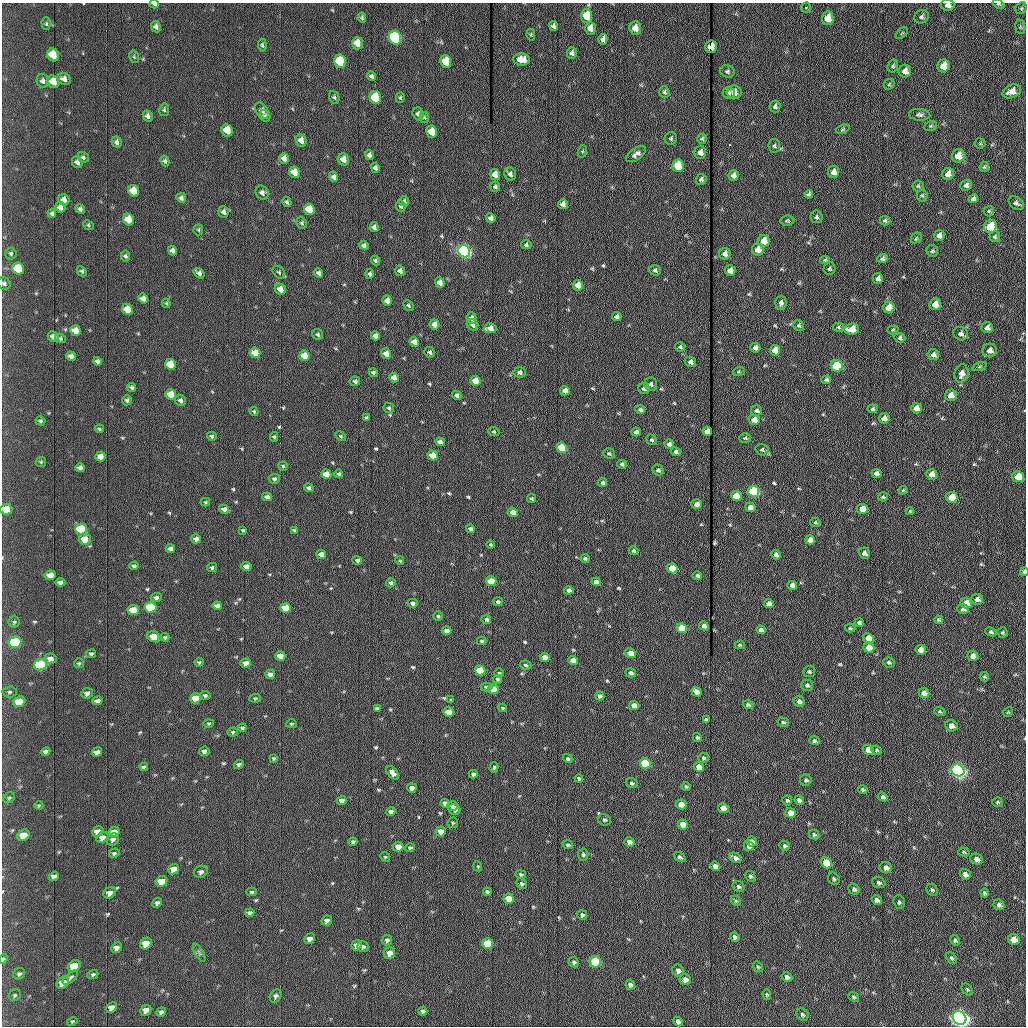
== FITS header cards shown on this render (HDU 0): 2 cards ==
NAXIS1  =                 1024 /fastest changing axis
NAXIS2  =                 1024 /next to fastest changing axis

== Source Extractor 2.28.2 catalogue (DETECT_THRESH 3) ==
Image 1024 x 1024 px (HDU 0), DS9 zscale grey, 1 PNG px = 1 image px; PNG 1028 x 1028 px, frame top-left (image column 1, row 1024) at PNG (2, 3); each listed source drawn as its Kron ellipse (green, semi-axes under 4 px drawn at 4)
Background 1180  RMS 14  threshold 42.1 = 3 sigma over >= 5 px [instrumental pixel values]
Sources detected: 566; of the 566, the 500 brightest by FLUX_AUTO listed and drawn (66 fainter detections omitted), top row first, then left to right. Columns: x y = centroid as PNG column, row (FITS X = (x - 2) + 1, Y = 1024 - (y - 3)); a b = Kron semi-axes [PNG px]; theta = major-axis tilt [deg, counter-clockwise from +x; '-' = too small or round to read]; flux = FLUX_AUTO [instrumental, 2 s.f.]
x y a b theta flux
154 4 4 3 - 3200
998 4 6 4 -24 1100
948 5 7 5 -9 4400
806 7 5 4 - 1300
1021 8 6 5 - 1600
587 16 7 5 -87 26000
922 17 7 6 - 2400
362 18 5 3 - 1500
828 18 7 5 81 9900
46 24 6 4 -88 1400
554 26 5 4 - 2300
156 27 6 5 - 2900
1020 27 7 5 -84 1600
590 28 6 5 - 6900
635 28 7 6 - 7000
902 33 7 4 44 1200
531 35 6 4 -79 1100
395 38 7 6 - 160000
603 39 5 4 - 3500
357 43 6 5 - 10000
262 45 6 4 -88 1500
711 47 6 5 - 12000
572 53 6 5 - 2600
53 55 7 5 -56 18000
134 57 6 4 -78 1300
521 59 8 6 -3 11000
340 61 7 5 -74 60000
446 61 6 5 - 23000
893 66 6 5 - 1700
943 66 6 6 - 11000
727 71 7 6 - 1900
905 71 6 6 - 5200
372 76 5 4 - 2200
64 79 7 5 -30 4500
43 81 7 6 - 2900
53 82 7 5 -51 9800
889 84 6 5 - 1200
1012 91 9 6 25 6500
664 92 6 5 - 1800
734 92 7 7 - 6900
729 93 6 5 - 2000
334 97 7 5 -70 1700
375 98 6 5 - 49000
400 98 5 4 - 1200
775 106 6 5 - 2100
164 110 6 5 - 1500
262 111 9 6 -58 4000
418 114 6 5 - 2600
920 115 10 6 -3 2800
148 116 6 4 -60 3100
265 116 6 5 - 1900
424 117 5 5 - 1300
931 126 6 5 - 1400
843 129 7 4 20 1400
227 130 6 5 - 18000
432 132 6 5 - 18000
671 138 6 6 - 1700
702 139 5 5 - 1500
301 141 6 5 - 6600
117 142 5 5 - 3000
980 143 5 5 - 1200
774 146 7 6 - 1800
583 151 6 4 70 1200
700 152 6 6 - 4500
636 154 11 5 35 4100
369 155 5 4 - 3100
958 156 7 6 - 11000
83 157 6 5 - 1800
284 158 5 5 - 5900
343 159 6 5 - 8000
165 161 5 4 - 1900
77 162 6 5 - 3300
678 166 6 5 - 43000
984 167 5 4 - 1100
375 168 5 4 - 2800
294 172 6 5 - 12000
833 172 6 5 - 6000
510 174 6 6 - 3200
948 174 6 5 - 8000
495 175 5 5 - 8400
734 175 5 5 - 4300
334 177 5 4 - 3400
701 179 5 5 - 2200
966 185 6 5 - 3000
918 186 5 5 - 1400
495 187 5 5 - 1700
134 191 6 5 - 14000
262 193 7 6 - 3700
809 194 4 4 - 1900
922 195 6 5 - 1400
181 198 5 4 - 2300
973 199 5 4 - 2400
64 200 6 5 - 6000
404 201 5 4 - 2100
287 202 5 4 - 1700
1016 203 8 6 -36 2600
563 204 5 5 - 4000
401 206 5 5 - 2000
60 207 5 5 - 5100
80 209 5 4 - 2400
309 209 6 5 - 27000
989 211 5 5 - 1200
223 212 6 5 - 3100
52 213 4 4 - 1600
816 217 6 6 - 1900
491 218 5 4 - 3600
128 220 6 5 - 16000
787 220 7 5 6 1500
885 221 5 4 - 1800
302 223 6 5 - 1600
89 225 5 4 - 1300
990 226 6 6 - 33000
374 227 5 4 - 3400
198 230 5 4 - 1200
939 235 5 5 - 4000
995 237 5 5 - 1500
916 238 6 5 - 1200
764 241 6 5 - 14000
364 245 5 4 - 2600
526 245 5 4 - 1900
758 250 6 6 - 9000
173 251 5 4 - 4000
464 251 6 5 - 300000
932 251 6 5 - 1600
11 254 6 5 - 1700
725 254 6 5 - 4100
125 256 5 4 - 1800
883 258 5 4 - 2600
825 260 5 3 - 1200
375 261 5 4 - 1600
18 269 6 5 - 33000
829 269 6 6 - 1700
655 270 6 5 - 1800
82 271 6 4 -43 1700
400 271 5 5 - 3500
730 271 5 5 - 6600
279 272 7 5 -44 1600
199 273 6 4 -36 3200
318 273 5 4 - 3000
370 274 5 4 - 2000
878 278 5 5 - 3700
440 282 5 4 - 5900
4 283 6 6 - 2500
578 285 5 5 - 8800
280 289 6 5 - 8300
143 298 5 4 - 5000
387 301 5 4 - 6400
166 303 4 4 - 1100
781 303 7 5 88 2800
935 304 6 5 - 11000
408 305 6 4 -46 1600
889 308 6 5 - 15000
127 309 6 5 - 15000
617 317 5 4 - 3600
472 318 6 5 - 6100
434 324 5 5 - 6800
472 325 6 5 - 3100
799 326 6 5 - 1500
838 327 6 4 -3 1500
490 328 6 5 - 9200
987 328 6 5 - 3600
852 329 7 5 8 17000
75 330 5 5 - 10000
893 330 6 4 20 1200
318 334 6 5 - 1800
961 334 7 6 - 3300
53 336 5 5 - 4100
375 336 4 4 - 3500
60 338 5 4 - 1500
900 338 5 5 - 2000
414 342 5 4 - 7000
680 347 5 4 - 1400
755 348 5 5 - 4500
775 350 5 5 - 13000
990 350 7 6 - 5200
430 352 5 5 - 2200
255 353 5 5 - 17000
386 354 5 5 - 7200
933 355 6 5 - 3500
71 356 5 4 - 4000
304 356 5 5 - 17000
97 361 4 4 - 2800
690 362 6 5 - 3400
170 364 5 5 - 21000
837 366 6 5 - 79000
979 367 7 3 19 1300
739 371 6 4 18 1300
520 372 6 5 - 2800
373 373 4 4 - 2700
961 373 9 7 79 5800
394 378 5 4 - 6700
826 380 5 4 - 1500
355 381 5 4 - 2300
475 381 5 5 - 19000
651 384 7 6 - 2700
132 387 5 4 - 1800
644 388 5 5 - 3300
565 391 5 4 - 7900
171 394 5 5 - 17000
457 395 5 4 - 2400
951 395 6 5 - 7500
127 400 5 5 - 1800
180 400 6 5 - 2700
389 408 5 5 - 1600
916 408 5 5 - 7100
873 409 5 4 - 1800
640 410 5 4 - 2600
254 411 4 4 - 1100
757 411 5 5 - 2600
366 418 4 3 - 1600
884 418 5 5 - 5500
754 420 5 5 - 8200
40 421 5 4 - 1600
99 429 4 3 - 1200
707 431 5 4 - 8000
494 432 6 4 -21 1200
636 432 5 4 - 3300
212 436 5 4 - 1900
341 436 6 4 -28 1300
274 437 5 4 - 1200
745 438 6 4 -3 1400
652 440 6 5 - 1400
440 442 5 4 - 3600
669 444 5 4 - 3000
562 448 5 5 - 51000
762 450 7 5 -17 1900
676 452 5 4 - 2700
609 453 6 5 - 1600
433 455 5 4 - 18000
100 456 5 5 - 5500
41 462 5 4 - 1200
622 464 5 4 - 2400
283 466 4 4 - 1200
80 468 4 4 - 3700
658 470 6 5 - 2500
876 473 5 4 - 4300
326 474 5 4 - 14000
339 474 4 4 - 1800
932 474 5 5 - 8600
1018 477 6 5 - 18000
274 479 5 5 - 2100
602 483 4 4 - 2100
309 488 5 4 - 2500
903 490 4 3 - 1100
754 491 6 5 - 120000
736 496 5 5 - 23000
267 497 5 4 - 3600
883 497 5 4 - 1400
952 497 6 5 - 20000
532 499 4 4 - 1700
205 502 5 4 - 1100
697 504 5 5 - 5300
750 507 5 4 - 7300
6 509 6 5 - 18000
224 509 5 4 - 4200
862 509 5 5 - 14000
910 511 4 4 - 1100
513 512 5 4 - 6900
815 522 5 4 - 1300
81 529 6 5 - 54000
470 529 4 4 - 2300
243 530 4 3 - 1200
294 530 4 4 - 1100
85 539 6 5 - 13000
196 539 5 4 - 4500
810 540 5 4 - 6900
491 545 4 3 - 1300
170 549 5 4 - 3300
633 551 5 4 - 1800
864 553 6 5 - 4100
321 554 5 4 - 7300
776 555 5 4 - 3400
585 558 5 4 - 1600
357 560 5 4 - 2400
400 560 4 3 - 1100
134 566 5 4 - 1900
212 567 5 4 - 1900
246 567 5 4 - 7500
672 568 5 5 - 32000
1024 572 4 3 - 4300
50 575 5 5 - 7900
697 576 5 4 - 1700
491 581 5 5 - 30000
60 582 5 4 - 3400
596 582 4 4 - 4200
391 583 4 4 - 2300
792 585 5 4 - 4400
569 590 5 4 - 3600
156 597 5 4 - 2400
977 599 6 5 - 3700
498 602 5 4 - 2100
413 603 5 4 - 2800
966 603 6 5 - 18000
769 604 5 4 - 6000
217 606 4 4 - 4200
151 607 6 5 - 61000
286 608 5 5 - 22000
963 609 6 5 - 3100
133 610 6 5 - 22000
438 616 4 4 - 1300
486 619 5 4 - 2400
939 620 4 3 - 1500
14 622 5 5 - 1600
859 623 4 3 - 2100
704 626 5 4 - 4500
682 628 5 5 - 44000
850 628 5 4 - 1200
761 630 5 4 - 3700
447 631 5 4 - 6200
991 632 6 4 -25 1500
1002 633 5 5 - 1200
154 637 6 5 - 16000
165 637 4 3 - 1400
868 638 5 5 - 13000
482 641 5 3 - 1300
15 642 6 5 - 88000
740 645 5 4 - 1100
869 647 5 5 - 13000
921 650 5 4 - 9700
631 653 5 4 - 8600
91 654 5 4 - 1400
280 656 5 4 - 12000
973 656 5 4 - 7000
545 657 5 4 - 8600
50 659 6 5 - 4300
573 660 5 4 - 9000
199 662 4 4 - 1400
889 662 6 5 - 1800
79 663 5 5 - 1100
246 663 5 4 - 6100
40 665 6 5 - 91000
525 665 6 4 -8 1500
480 671 5 5 - 45000
809 672 6 5 - 1500
499 673 5 5 - 1200
631 673 5 4 - 2900
270 674 5 5 - 4500
984 677 5 4 - 1200
498 679 4 4 - 1500
807 685 6 5 - 2100
486 687 6 4 0 1600
494 689 5 4 - 17000
10 692 7 5 4 1900
697 692 5 4 - 5900
87 693 6 5 - 3600
924 693 5 5 - 7700
205 695 5 4 - 1600
600 696 4 4 - 3200
195 698 5 5 - 22000
255 698 6 4 8 1100
451 700 4 4 - 1100
97 701 5 4 - 4300
19 702 6 5 - 25000
799 702 6 5 - 3700
748 705 5 4 - 1900
634 706 5 4 - 9200
377 708 4 3 - 1500
503 708 4 3 - 1300
940 711 6 4 -21 1400
449 712 5 4 - 17000
1008 712 5 4 - 1200
706 720 4 3 - 2100
783 722 6 4 -18 1600
209 723 5 4 - 1200
291 724 5 4 - 1200
951 726 6 5 - 6300
242 728 4 3 - 1600
233 732 5 4 - 1300
697 738 5 4 - 1600
814 741 5 4 - 2300
868 750 5 5 - 14000
877 750 5 4 - 1400
204 751 5 4 - 2900
46 752 5 4 - 2900
97 752 5 4 - 4800
274 758 4 4 - 1400
703 758 5 5 - 1800
568 759 5 4 - 1700
645 763 5 5 - 84000
239 764 5 4 - 1900
144 767 4 3 - 1600
494 767 5 3 - 1300
699 767 5 4 - 9700
958 770 6 5 - 430000
392 773 8 4 -52 4800
473 774 4 4 - 2200
579 778 4 3 - 1600
806 780 6 5 - 2000
632 783 6 5 - 1900
686 787 4 4 - 1200
412 788 5 4 - 5800
863 790 5 4 - 1600
883 797 5 4 - 3000
9 798 6 5 - 1300
342 800 5 4 - 4500
787 800 5 5 - 1800
799 800 5 4 - 2800
998 802 5 4 - 1300
445 803 4 4 - 4100
681 804 5 4 - 14000
39 805 4 4 - 1200
452 806 5 5 - 2400
723 808 5 4 - 16000
455 810 6 5 - 2400
391 812 4 4 - 3100
791 813 5 5 - 12000
604 820 7 5 -29 1700
453 823 5 5 - 1200
683 824 5 5 - 14000
441 831 5 5 - 10000
98 832 6 5 - 11000
114 832 6 5 - 9000
814 834 5 4 - 1700
23 835 6 5 - 16000
102 837 6 5 - 5800
113 839 6 5 - 3100
353 842 4 4 - 2200
629 842 5 4 - 5000
752 842 5 5 - 6100
568 845 5 4 - 1600
749 846 5 4 - 4000
785 846 6 4 -24 1600
398 847 5 5 - 9000
410 848 4 4 - 1700
964 852 6 4 -17 1300
114 853 5 4 - 1700
583 854 6 5 - 1900
385 857 5 4 - 1200
680 857 6 4 -33 2100
735 858 6 4 -28 3700
977 859 6 5 - 4100
826 863 6 5 - 30000
478 866 5 4 - 1200
715 866 5 4 - 5900
886 868 6 5 - 3900
173 869 6 5 - 8300
201 872 7 6 - 3000
521 874 5 4 - 1800
965 874 6 5 - 4300
54 876 5 4 - 3400
750 876 5 5 - 1700
834 879 6 5 - 1700
162 881 6 5 - 16000
879 883 7 5 -19 2100
521 884 5 5 - 1700
738 886 6 5 - 2100
854 889 6 5 - 2400
932 890 6 5 - 1700
252 892 5 4 - 1400
487 892 4 4 - 2000
110 893 6 5 - 5100
984 893 4 4 - 1500
509 899 5 5 - 17000
877 900 5 4 - 2800
736 901 6 4 -44 1400
899 902 7 5 -72 2000
157 903 5 4 - 2500
999 905 6 5 - 2800
250 913 5 4 - 2700
582 915 5 4 - 2000
327 920 5 5 - 3100
735 937 5 4 - 2400
309 939 6 5 - 5200
387 940 5 5 - 2700
955 940 5 4 - 1800
1014 940 6 5 - 9600
146 943 6 5 - 16000
488 944 5 5 - 44000
356 945 5 5 - 4100
363 947 5 5 - 2100
116 948 6 5 - 4300
199 953 10 4 -61 2000
390 953 6 5 - 9600
951 958 6 4 -50 1600
3 959 5 4 - 2400
574 962 5 5 - 2300
595 962 6 5 - 72000
74 966 7 5 43 23000
758 967 6 3 -53 1200
678 971 6 5 - 3400
19 974 6 5 - 2100
93 974 5 4 - 1700
70 977 9 4 41 2300
787 977 5 4 - 2900
685 979 6 5 - 4400
63 983 7 5 42 12000
630 985 5 4 - 3400
967 989 7 4 -49 1400
767 994 5 4 - 1200
15 995 6 5 - 1500
276 996 7 5 56 2400
853 997 5 4 - 1500
111 1008 6 4 49 5200
146 1010 6 5 - 6700
423 1011 4 4 - 2500
161 1012 5 4 - 2400
802 1015 6 5 - 2000
960 1018 7 6 - 790000
72 1021 5 4 - 1100
678 1022 5 4 - 3200
At the frame edge (FLAGS 8, measured only in part): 8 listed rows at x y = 154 4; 998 4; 948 5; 4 283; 6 509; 1024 572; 3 959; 960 1018
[66 fainter detections neither listed nor drawn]

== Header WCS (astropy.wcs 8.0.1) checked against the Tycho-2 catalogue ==
Header WCS as astropy/WCSLIB reads it (applying the file's SIP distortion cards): RA---TAN-SIP/DEC--TAN-SIP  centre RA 20:32:56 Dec +07:41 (308.23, +7.69 deg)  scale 1.67 arcsec/px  FOV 28.5' x 28.6'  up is -179 deg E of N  parity flipped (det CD > 0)
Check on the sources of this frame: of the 60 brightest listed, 17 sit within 2.5 arcsec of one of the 18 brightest Tycho-2 stars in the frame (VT <= 12.30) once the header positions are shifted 0.17 arcsec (0.01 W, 0.17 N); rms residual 1.10 arcsec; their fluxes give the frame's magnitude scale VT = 23.79 - 2.5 log10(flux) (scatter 0.22 mag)
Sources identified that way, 17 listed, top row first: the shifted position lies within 2.5 arcsec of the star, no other Tycho-2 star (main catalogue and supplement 1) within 5.0 arcsec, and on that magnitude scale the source's flux lands within +1.5 / -3 mag of the star's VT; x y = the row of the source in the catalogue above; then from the Tycho-2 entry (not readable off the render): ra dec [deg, ICRS J2000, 3 dp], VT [Tycho-2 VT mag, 2 dp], TYC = Tycho-2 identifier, HIP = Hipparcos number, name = IAU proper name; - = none
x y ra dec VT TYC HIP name
395 38 308.286 +7.464 10.73 522-842-1 - -
340 61 308.312 +7.475 12.07 522-647-1 - -
446 61 308.262 +7.475 12.01 522-585-1 - -
375 98 308.295 +7.492 11.63 522-671-1 - -
464 251 308.254 +7.563 10.72 1087-1249-1 - -
837 366 308.080 +7.618 11.66 1087-1359-1 - -
754 491 308.120 +7.676 10.97 1087-777-1 - -
81 529 308.435 +7.690 11.87 1088-65-1 - -
672 568 308.158 +7.712 12.30 1087-297-1 - -
15 642 308.467 +7.743 11.69 1088-851-1 - -
40 665 308.455 +7.753 11.50 1088-523-1 - -
480 671 308.249 +7.758 12.15 1087-191-1 - -
645 763 308.172 +7.802 11.35 1087-577-1 - -
958 770 308.026 +7.807 10.06 1087-869-1 - -
488 944 308.247 +7.885 12.25 1087-1189-1 - -
595 962 308.197 +7.894 11.89 1087-513-1 - -
960 1018 308.026 +7.922 8.78 1087-1005-1 - -